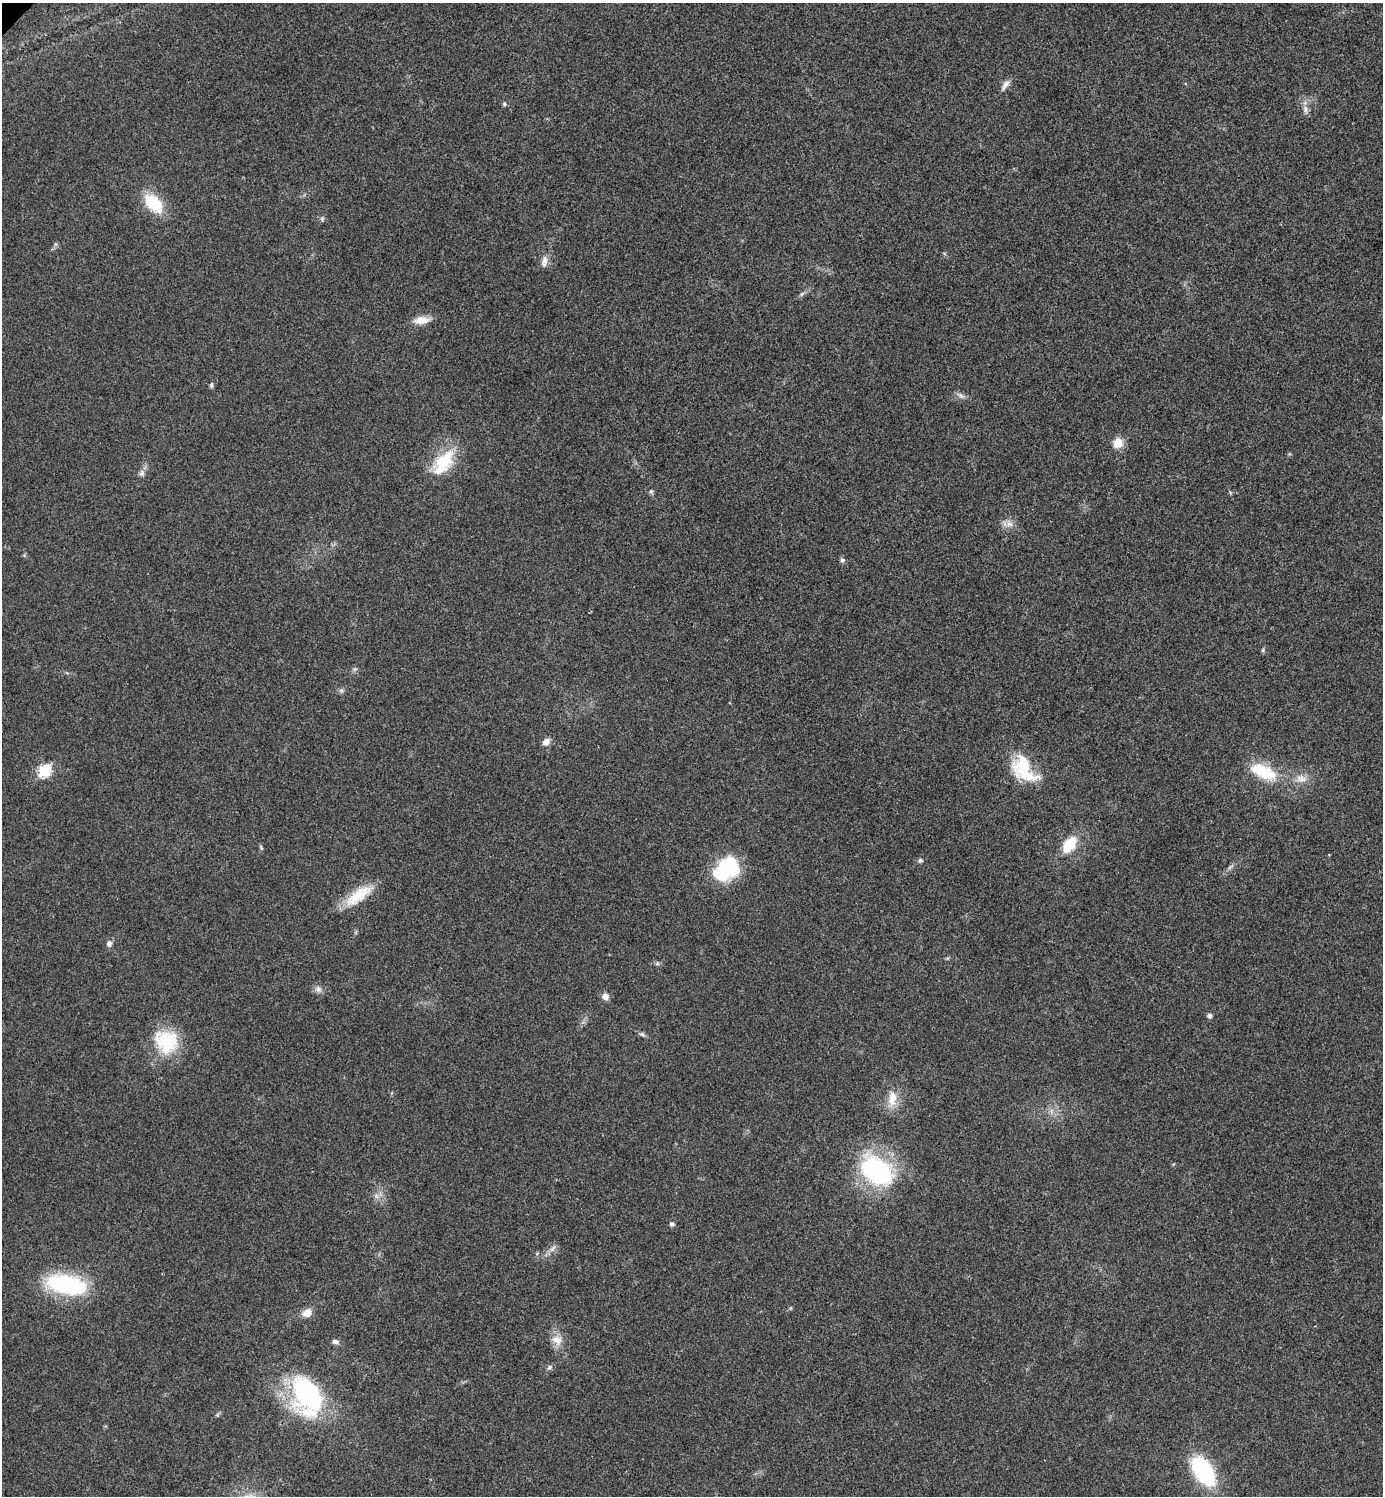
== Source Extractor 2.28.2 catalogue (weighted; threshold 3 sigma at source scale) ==
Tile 6 of 4 x 4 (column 2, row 2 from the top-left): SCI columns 1541-2921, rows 2995-4488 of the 5985 x 5985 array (HDU 1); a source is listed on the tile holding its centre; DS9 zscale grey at full resolution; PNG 1385 x 1498 px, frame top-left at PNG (2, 3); no overlay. Shown black and unused: <1% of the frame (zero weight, under 3 of 4 exposures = <1% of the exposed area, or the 3 px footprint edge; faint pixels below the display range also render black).
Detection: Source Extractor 2.28.2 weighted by HDU 2 'WHT'; one run over the whole footprint, this tile lists its part. Background 0.0204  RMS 0.004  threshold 0.0181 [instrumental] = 3 sigma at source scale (4.5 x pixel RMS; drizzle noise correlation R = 1.50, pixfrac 1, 0.05/0.05 arcsec/px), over >= 5 px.
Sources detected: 48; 1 too faint to see at this stretch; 1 inside a brighter object's white glare — not listed; the other 46 listed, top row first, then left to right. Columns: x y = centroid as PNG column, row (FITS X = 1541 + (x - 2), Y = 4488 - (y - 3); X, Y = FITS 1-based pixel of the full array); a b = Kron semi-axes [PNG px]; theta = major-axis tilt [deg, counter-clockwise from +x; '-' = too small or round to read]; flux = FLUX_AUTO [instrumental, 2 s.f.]
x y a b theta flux
1005 85 15 6 54 2.2
504 104 5 5 - 0.68
1305 109 12 6 -76 1.9
153 203 24 14 -46 15
322 219 6 5 - 0.72
56 244 7 4 71 0.69
544 261 16 7 78 2.6
421 320 19 9 7 4.8
211 385 7 5 -82 0.8
961 395 11 5 -45 1.3
1118 443 13 12 - 4.6
443 462 39 19 55 17
142 473 9 7 58 1.4
651 491 6 5 - 0.7
1009 524 10 9 - 2.6
842 560 7 6 - 0.94
1263 650 6 4 49 0.59
546 742 10 8 42 2.2
1023 769 36 22 -50 19
44 771 7 6 - 33
1263 772 35 16 -24 17
1301 779 16 10 -7 4
1069 845 21 12 53 10
261 847 7 4 -63 0.58
920 860 7 5 12 0.86
1230 867 8 4 45 0.93
722 873 26 23 87 20
358 895 39 14 37 12
109 943 7 6 - 1.5
318 989 9 8 - 1.8
605 996 9 8 - 2.2
1209 1016 5 5 - 1.3
642 1034 8 5 -36 0.96
166 1041 31 28 -42 21
892 1098 22 12 79 6.2
876 1170 38 25 -37 55
376 1196 7 4 -71 0.97
672 1224 6 6 - 1
552 1249 12 4 49 1.5
66 1285 41 19 -12 45
307 1313 10 8 32 4
557 1340 16 13 -32 4.4
335 1341 8 6 -11 1.4
549 1367 8 5 55 0.92
307 1396 39 27 -67 66
1203 1471 36 19 -56 35